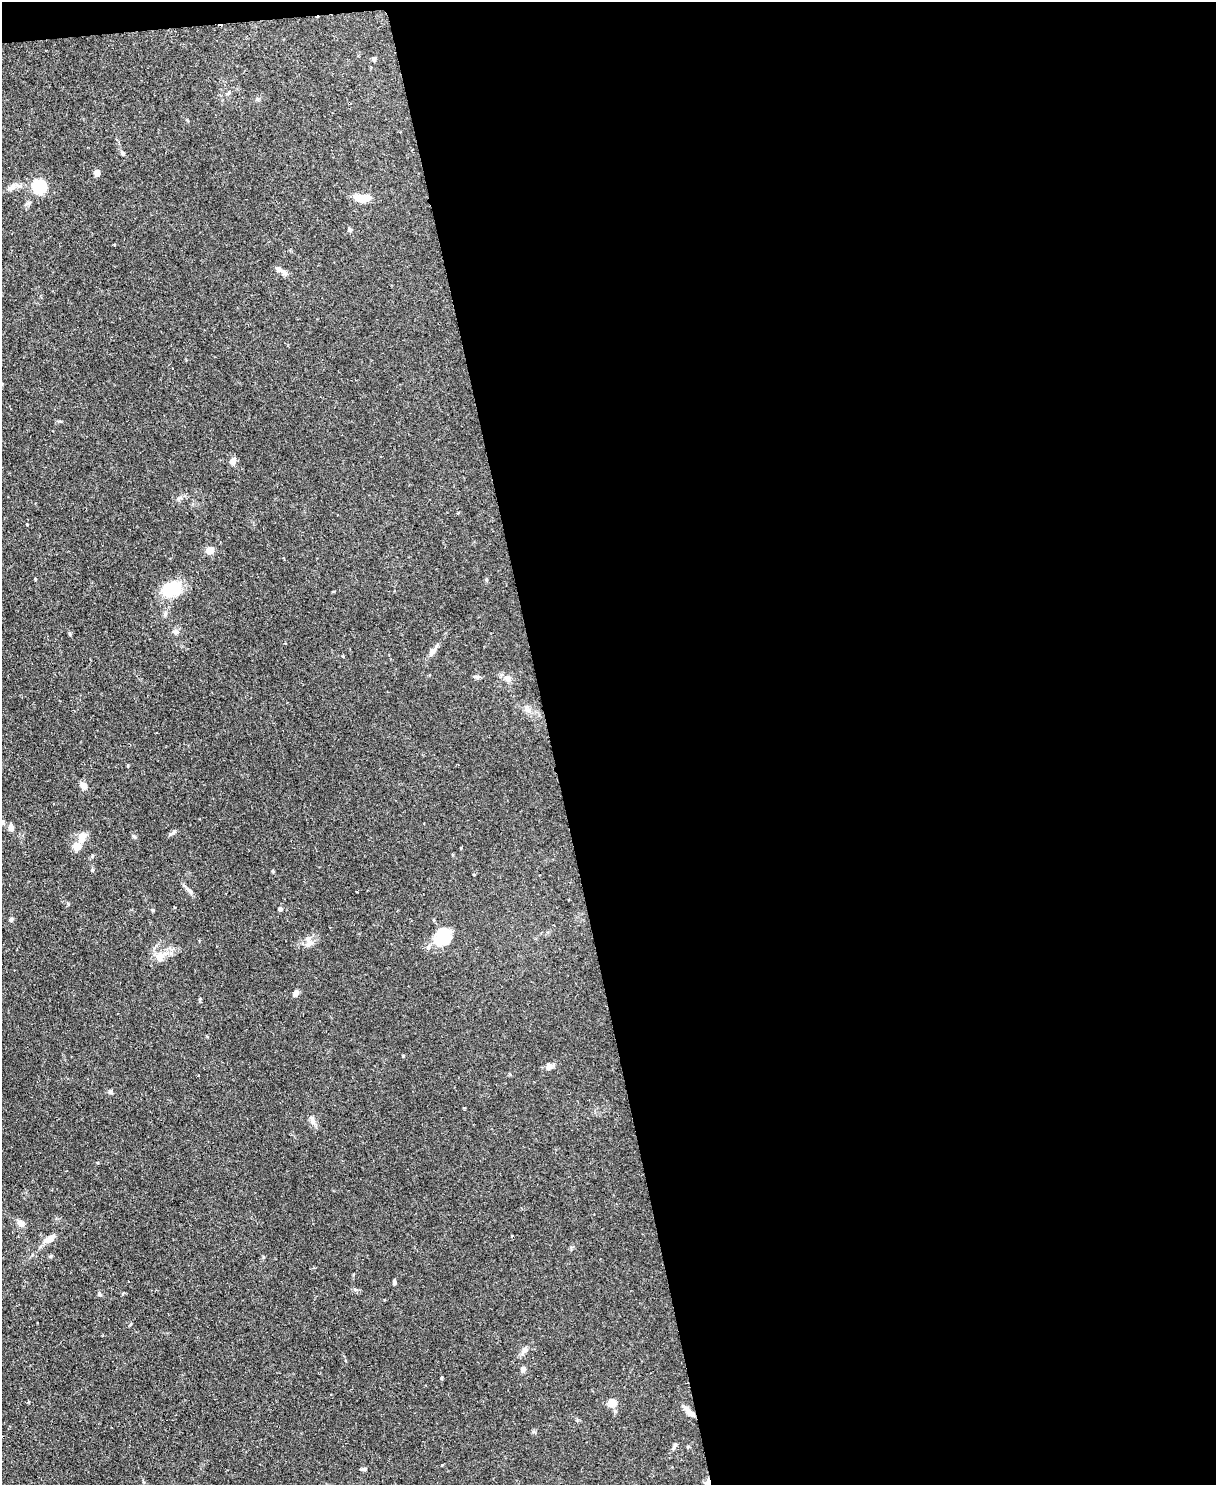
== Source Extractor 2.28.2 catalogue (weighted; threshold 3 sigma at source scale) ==
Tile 4 of 4 x 3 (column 4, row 1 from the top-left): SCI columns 3643-4856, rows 3103-4585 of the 4856 x 4838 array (HDU 1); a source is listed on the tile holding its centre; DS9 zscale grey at full resolution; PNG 1218 x 1487 px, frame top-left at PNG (2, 2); no overlay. Shown black and unused: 55% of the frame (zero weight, under 2 of 3 exposures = <1% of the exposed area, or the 3 px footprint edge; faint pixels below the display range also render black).
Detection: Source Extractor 2.28.2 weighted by HDU 2 'WHT'; one run over the whole footprint, this tile lists its part. Background 0.0859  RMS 0.006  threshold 0.0271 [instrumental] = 3 sigma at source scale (4.5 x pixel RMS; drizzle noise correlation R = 1.50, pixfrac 1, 0.05/0.05 arcsec/px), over >= 5 px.
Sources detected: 58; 1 inside a brighter object's white glare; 1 cosmic-ray / hot-pixel residue — not listed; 2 inside a brighter listed object's ellipse — not listed separately; the other 54 listed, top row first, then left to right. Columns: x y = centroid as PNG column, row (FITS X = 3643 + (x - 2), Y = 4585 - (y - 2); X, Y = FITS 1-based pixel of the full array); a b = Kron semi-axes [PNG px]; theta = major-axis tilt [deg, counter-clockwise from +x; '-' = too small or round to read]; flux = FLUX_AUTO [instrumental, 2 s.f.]
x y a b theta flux
374 59 6 5 - 1.2
229 92 6 4 58 0.87
123 153 7 5 -29 1.1
97 172 5 4 - 6.8
40 186 12 11 - 22
12 187 15 7 40 3.1
362 198 19 8 -2 9.3
349 229 6 5 - 1
281 270 18 5 -31 2.8
233 461 8 7 - 3.3
458 513 3 3 - 0.48
27 524 3 3 - 1.3
209 550 9 8 - 4.1
35 579 3 3 - 0.85
172 589 17 13 23 25
165 614 7 5 46 1.3
176 632 8 7 - 1.8
432 651 13 7 54 2.9
343 656 4 3 - 0.64
475 676 9 4 -1 1.2
508 678 10 9 - 3.3
528 710 7 5 -45 1.9
84 785 10 8 -47 2.8
11 827 9 6 87 2.4
174 832 9 4 48 1.2
134 836 6 4 -44 0.85
82 838 12 8 79 5.7
77 846 7 7 - 7
461 848 3 3 - 1.2
92 870 5 4 - 0.66
189 891 13 5 -46 2.2
357 892 3 2 - 0.36
280 909 5 4 - 2
153 910 4 4 - 0.69
11 919 6 5 - 1.1
441 933 26 17 72 16
310 943 14 7 24 3.5
160 957 14 12 71 5.9
296 993 8 5 63 2.7
403 1056 4 3 - 0.49
549 1066 9 8 - 2.5
313 1120 15 6 -74 2.6
20 1223 10 8 -27 2.8
49 1239 18 8 35 4.5
50 1256 6 5 - 0.81
394 1282 6 4 -85 1.2
99 1294 6 5 - 1.2
524 1350 10 6 60 2.2
523 1369 6 5 - 2.3
612 1402 9 9 - 5.3
691 1413 13 7 -30 3.5
675 1446 10 4 64 1.5
364 1469 7 5 0 1.1
708 1482 9 6 89 3.1
Overlapping masked pixels (flux is a lower limit): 2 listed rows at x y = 691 1413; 708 1482
Isophote crosses this tile's border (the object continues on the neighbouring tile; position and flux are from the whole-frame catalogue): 1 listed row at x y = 708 1482
Unlisted compact peaks at least as high as the median listed source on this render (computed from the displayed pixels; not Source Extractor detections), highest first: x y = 441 1378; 110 1091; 273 871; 68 903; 131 1324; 128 765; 97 1163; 70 635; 59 421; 355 1289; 486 579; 577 1420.